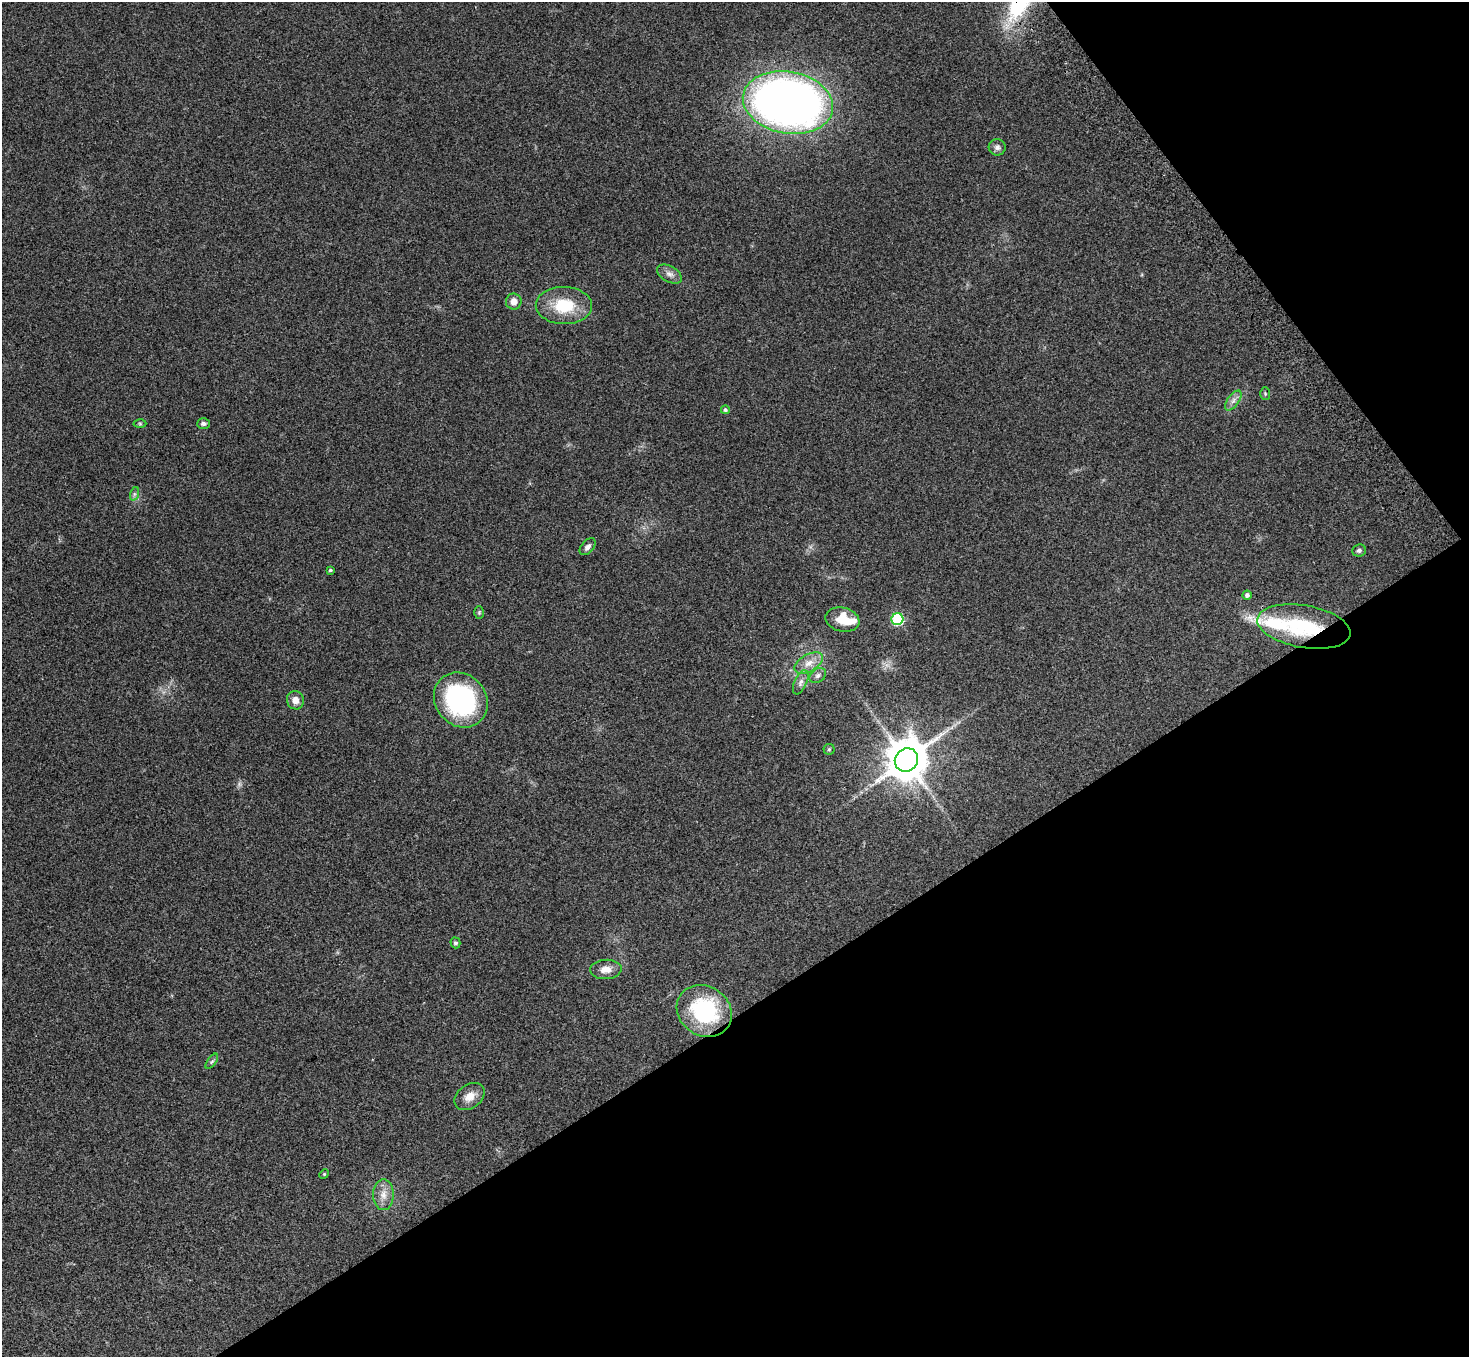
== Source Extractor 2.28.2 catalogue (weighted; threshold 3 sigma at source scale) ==
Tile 12 of 4 x 4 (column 4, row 3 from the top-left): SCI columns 4482-5948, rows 1711-3065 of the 6026 x 5994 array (HDU 1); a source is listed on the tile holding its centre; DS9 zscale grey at full resolution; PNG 1471 x 1359 px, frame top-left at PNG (2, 2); each listed source drawn as its Kron ellipse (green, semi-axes under 4 px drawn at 4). Shown black and unused: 32% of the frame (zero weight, under 3 of 4 exposures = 5% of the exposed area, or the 3 px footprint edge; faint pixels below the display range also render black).
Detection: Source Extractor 2.28.2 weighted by HDU 2 'WHT'; one run over the whole footprint, this tile lists its part. Background 0.224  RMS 0.0087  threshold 0.039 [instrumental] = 3 sigma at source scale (4.5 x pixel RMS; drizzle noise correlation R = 1.50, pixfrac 1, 0.05/0.05 arcsec/px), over >= 5 px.
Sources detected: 37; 1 too faint to see at this stretch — neither listed nor drawn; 3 inside a brighter listed object's ellipse — not listed separately; the other 33 listed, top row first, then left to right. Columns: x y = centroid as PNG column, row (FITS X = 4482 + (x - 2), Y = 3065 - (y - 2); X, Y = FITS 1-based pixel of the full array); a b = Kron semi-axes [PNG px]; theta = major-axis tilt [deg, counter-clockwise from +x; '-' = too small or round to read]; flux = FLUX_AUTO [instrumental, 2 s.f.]
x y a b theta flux
788 102 45 31 -10 650
997 147 8 8 - 3.3
669 274 13 8 -29 4.7
514 301 8 8 - 6.1
564 306 28 18 -1 35
1265 394 6 5 - 1.2
1233 400 11 5 55 3.9
725 410 4 4 - 1.7
140 423 6 4 -1 1.3
203 423 6 5 - 2.3
134 494 7 4 72 1.6
588 547 10 6 48 3.3
1359 550 7 6 - 2.1
330 570 4 3 - 1.4
1247 595 4 4 - 2.6
479 613 6 5 - 1.2
842 619 17 12 -12 13
897 619 6 6 - 76
1304 627 47 21 -10 66
809 663 16 8 30 8.3
818 676 9 6 33 3
801 682 13 6 65 3.7
295 700 9 8 - 6.2
461 700 29 25 -49 120
829 749 5 5 - 1.3
906 760 12 11 - 2900
455 943 5 5 - 2
606 969 16 9 4 8.1
704 1011 29 24 -33 77
212 1061 9 4 54 1.8
469 1096 17 11 36 9.3
324 1174 5 4 - 0.99
383 1195 15 10 -90 8.6
Overlapping masked pixels (flux is a lower limit): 1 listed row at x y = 1304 627